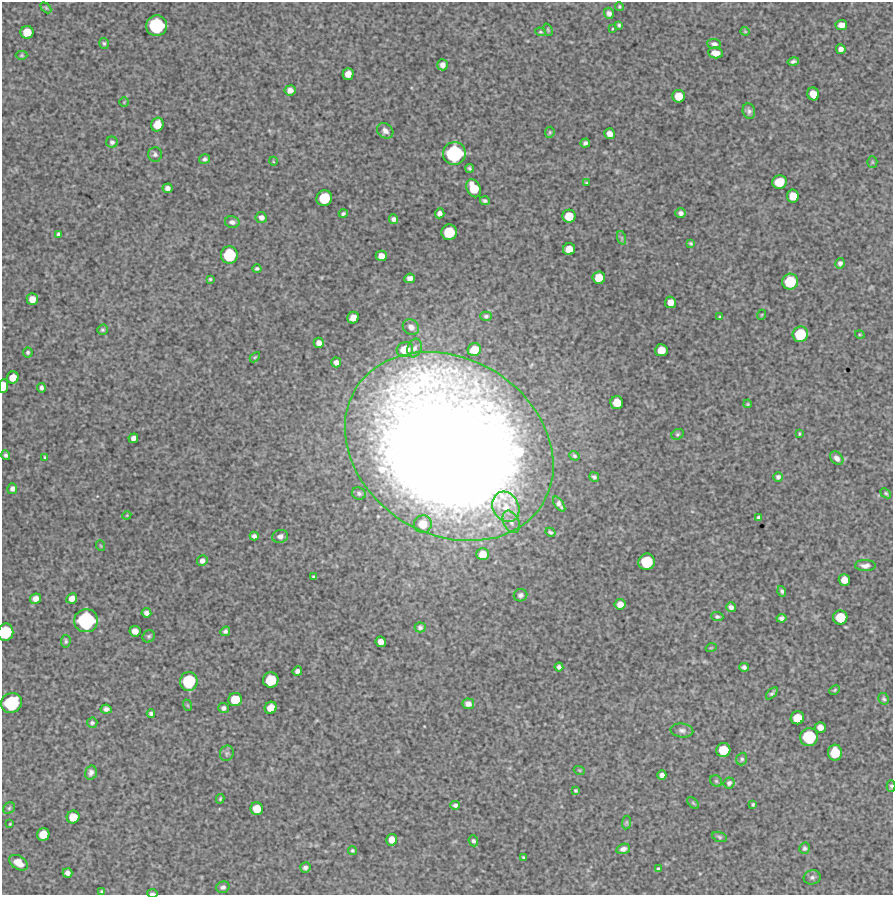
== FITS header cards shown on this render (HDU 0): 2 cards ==
NAXIS1  =                  891 /Length X axis
NAXIS2  =                  893 /Length Y axis

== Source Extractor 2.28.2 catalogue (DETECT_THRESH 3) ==
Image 891 x 893 px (HDU 0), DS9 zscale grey, 1 PNG px = 1 image px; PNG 895 x 897 px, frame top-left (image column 1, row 893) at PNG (2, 2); each listed source drawn as its Kron ellipse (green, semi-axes under 4 px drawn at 4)
Background 6170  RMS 250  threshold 757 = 3 sigma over >= 5 px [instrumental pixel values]
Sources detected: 191; all 191 listed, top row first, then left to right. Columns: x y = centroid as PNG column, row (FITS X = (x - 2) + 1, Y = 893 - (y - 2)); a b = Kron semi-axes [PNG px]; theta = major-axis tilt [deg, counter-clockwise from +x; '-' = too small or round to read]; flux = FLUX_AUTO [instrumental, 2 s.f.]
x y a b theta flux
619 7 4 4 - 2.2e+04
46 8 6 4 -45 2.0e+04
609 13 6 5 - 5.8e+04
619 25 4 3 - 2.7e+04
841 25 6 5 - 1.3e+05
157 26 10 10 - 1.2e+06
612 29 3 2 - 1.3e+04
548 30 6 4 -66 2.1e+04
745 31 4 4 - 1.7e+04
27 32 6 6 - 2.9e+05
540 32 5 4 - 2.2e+04
104 43 5 5 - 2.9e+04
714 44 7 5 -3 5.8e+04
841 49 5 5 - 7.4e+04
715 53 7 5 -7 1.3e+05
22 55 6 4 0 2.2e+04
793 61 6 3 13 4.3e+04
443 65 5 5 - 6.6e+04
348 74 6 5 - 1.4e+05
290 90 5 5 - 9.4e+04
813 94 6 6 - 2.1e+05
679 96 6 6 - 2.7e+05
124 102 4 4 - 1.7e+04
749 111 8 6 -76 5.9e+04
157 124 7 6 - 2.4e+05
385 131 8 7 - 8.6e+04
550 132 5 4 - 2.3e+04
609 134 5 5 - 1.1e+05
112 142 5 5 - 4.5e+04
585 143 5 4 - 4.8e+04
454 153 11 11 - 1.4e+06
155 154 7 7 - 4.9e+04
204 159 5 5 - 4.3e+04
273 161 4 3 - 1.2e+04
872 162 5 5 - 2.2e+04
470 168 4 3 - 2.9e+04
779 182 7 7 - 3.8e+05
586 183 4 3 - 1.7e+04
167 188 5 4 - 7.0e+04
474 188 9 6 -64 3.5e+05
793 196 6 6 - 2.3e+05
324 198 8 7 - 5.6e+05
485 201 5 3 - 3.9e+04
343 213 4 3 - 3.2e+04
440 213 5 4 - 7.2e+04
681 213 5 5 - 6.0e+04
569 216 6 6 - 3.0e+05
261 217 6 5 - 7.7e+04
394 219 5 4 - 5.4e+04
232 222 7 5 -12 6.1e+04
449 232 8 7 - 5.4e+05
58 234 3 3 - 2.9e+04
622 238 7 4 -71 2.9e+04
691 243 4 4 - 2.7e+04
569 249 6 6 - 2.1e+05
229 255 8 8 - 7.4e+05
381 256 5 5 - 1.4e+05
840 263 5 4 - 5.8e+04
257 269 4 3 - 3.3e+04
410 278 5 5 - 8.4e+04
599 278 6 6 - 2.6e+05
210 279 3 3 - 1.9e+04
790 282 8 8 - 5.7e+05
32 299 5 5 - 1.4e+05
670 302 6 5 - 1.4e+05
761 315 5 3 - 1.6e+04
486 316 6 4 0 3.5e+04
719 317 4 3 - 1.7e+04
353 318 6 5 - 1.5e+05
411 327 9 7 -40 8.5e+04
102 330 5 5 - 2.8e+04
800 334 8 7 - 5.7e+05
860 335 5 3 - 1.6e+04
319 343 5 5 - 9.9e+04
415 348 9 7 70 7.0e+04
405 349 8 7 - 2.8e+05
474 350 7 6 - 2.7e+05
661 350 6 6 - 2.3e+05
28 352 5 5 - 3.2e+04
255 357 6 3 44 2.0e+04
336 362 5 5 - 8.3e+04
13 378 6 6 - 1.8e+05
3 386 7 4 85 2.5e+05
41 388 5 4 - 4.4e+04
617 402 6 6 - 2.7e+05
748 404 4 3 - 2.0e+04
678 434 6 5 - 2.9e+04
799 434 3 2 - 1.8e+04
133 438 5 4 - 7.7e+04
449 446 110 88 -32 5.5e+07
6 455 5 4 - 4.3e+04
574 456 5 4 - 3.0e+04
45 457 4 3 - 1.7e+04
837 458 8 5 -48 7.7e+04
594 477 5 4 - 3.7e+04
778 477 5 4 - 4.7e+04
12 489 5 5 - 5.3e+04
359 493 7 6 - 3.9e+04
886 493 6 4 -40 2.6e+04
559 504 9 4 -55 6.3e+04
506 507 16 13 -62 2.9e+05
127 515 4 3 - 1.4e+04
759 517 4 3 - 3.4e+04
511 522 12 7 -64 8.9e+04
423 524 9 9 - 2.4e+05
550 532 5 3 - 3.2e+04
254 536 4 4 - 5.2e+04
280 536 8 6 14 7.9e+04
101 546 5 3 - 1.4e+04
483 554 6 5 - 1.7e+05
202 561 5 5 - 7.2e+04
647 562 8 8 - 6.5e+05
865 566 10 5 1 8.2e+04
313 577 3 3 - 2.2e+04
844 580 6 5 - 1.8e+05
782 591 5 4 - 3.5e+04
521 595 7 6 - 5.5e+04
72 598 5 5 - 1.1e+05
36 599 6 5 - 1.1e+05
620 604 5 5 - 1.3e+05
731 607 5 4 - 6.5e+04
146 613 5 4 - 6.9e+04
717 617 6 4 -5 3.3e+04
840 617 7 7 - 3.9e+05
781 618 5 4 - 4.7e+04
86 621 12 11 - 1.5e+06
420 627 5 5 - 4.2e+04
135 631 5 5 - 1.2e+05
225 631 5 4 - 3.9e+04
6 632 9 7 80 7.0e+05
149 636 6 6 - 3.2e+04
66 641 6 5 - 3.0e+04
381 642 5 5 - 1.1e+05
711 648 5 3 - 1.5e+04
559 667 4 4 - 4.7e+04
744 667 5 4 - 4.4e+04
297 671 5 4 - 6.0e+04
271 680 8 7 - 5.2e+05
189 681 9 8 - 8.0e+05
835 690 5 3 - 2.1e+04
772 693 7 4 46 3.5e+04
884 699 6 5 - 3.0e+04
235 700 7 6 - 3.6e+05
11 703 10 9 - 1.1e+06
468 704 6 5 - 9.0e+04
187 705 6 3 -71 1.6e+04
223 708 5 5 - 4.6e+04
271 708 6 5 - 1.9e+05
106 709 5 4 - 5.8e+04
151 713 4 3 - 3.7e+04
797 718 7 6 - 2.9e+05
92 723 5 5 - 3.6e+04
820 727 5 5 - 1.1e+05
682 730 11 7 -5 6.7e+04
809 737 9 9 - 8.1e+05
723 750 7 7 - 4.0e+05
227 753 8 7 - 4.3e+04
835 753 8 7 - 3.9e+05
742 759 6 5 - 3.2e+04
579 770 5 3 - 1.7e+04
91 773 7 5 74 6.2e+04
662 775 5 4 - 6.2e+04
716 781 6 5 - 2.9e+04
729 783 6 5 - 4.6e+04
891 786 6 4 -89 2.7e+04
576 791 4 3 - 2.6e+04
220 799 4 3 - 2.1e+04
693 803 7 4 -45 2.5e+04
753 804 4 3 - 2.4e+04
455 805 5 4 - 4.1e+04
9 808 6 5 - 3.2e+04
257 809 6 6 - 2.5e+05
73 817 6 6 - 2.7e+05
626 823 7 4 84 2.4e+04
10 824 3 2 - 1.6e+04
43 834 6 6 - 2.6e+05
719 837 8 4 -19 3.0e+04
392 840 6 5 - 1.6e+05
473 841 5 4 - 3.9e+04
805 848 6 5 - 3.4e+04
623 849 7 5 18 5.8e+04
352 850 4 4 - 2.3e+04
523 857 4 3 - 1.8e+04
19 863 10 6 -33 2.0e+05
305 868 5 5 - 4.6e+04
658 869 3 3 - 2.9e+04
67 873 5 4 - 7.1e+04
812 877 8 7 - 5.1e+04
223 887 7 5 18 5.4e+04
102 892 4 3 - 2.4e+04
152 893 5 2 - 3.0e+04
At the frame edge (FLAGS 8, measured only in part): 4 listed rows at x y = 3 386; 6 632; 891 786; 152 893